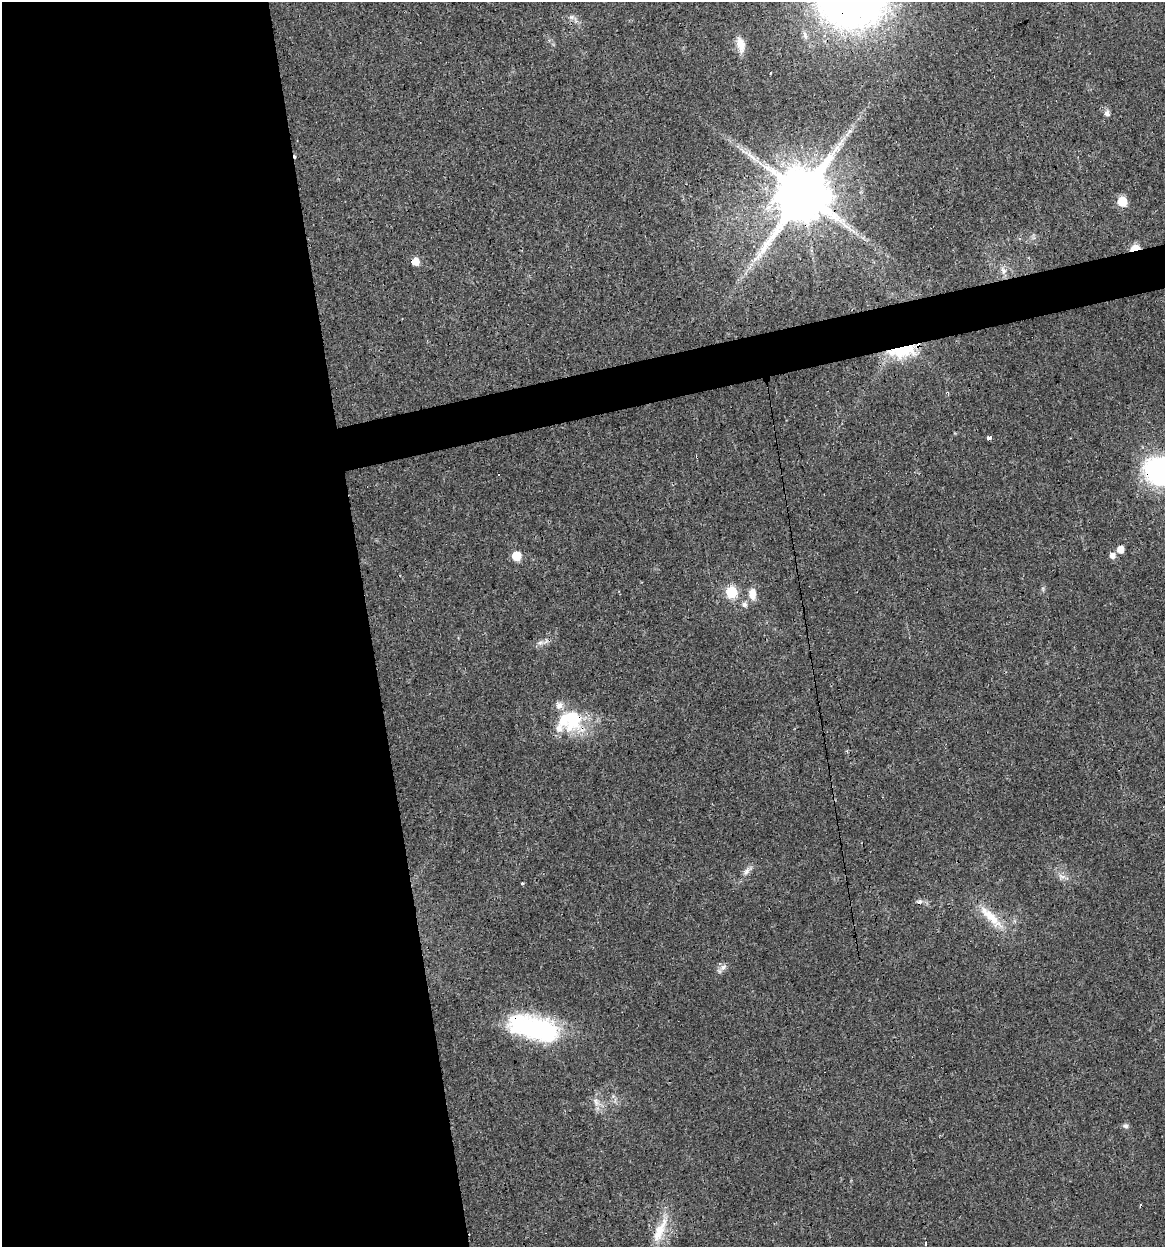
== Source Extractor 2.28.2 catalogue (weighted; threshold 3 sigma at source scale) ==
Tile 9 of 4 x 4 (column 1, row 3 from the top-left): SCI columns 32-1194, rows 1245-2489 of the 4761 x 4978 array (HDU 1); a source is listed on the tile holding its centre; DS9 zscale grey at full resolution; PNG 1167 x 1249 px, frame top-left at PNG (2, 2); no overlay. Shown black and unused: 34% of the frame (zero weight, under 3 of 4 exposures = <1% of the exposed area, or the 3 px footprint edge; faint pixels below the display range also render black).
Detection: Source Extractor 2.28.2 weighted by HDU 2 'WHT'; one run over the whole footprint, this tile lists its part. Background 0.021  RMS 0.0031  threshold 0.0139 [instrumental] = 3 sigma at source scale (4.5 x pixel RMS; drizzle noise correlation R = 1.50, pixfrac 1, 0.0396/0.0396 arcsec/px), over >= 5 px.
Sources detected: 34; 1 cosmic-ray / hot-pixel residue — not listed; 2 inside a brighter listed object's ellipse — not listed separately; the other 31 listed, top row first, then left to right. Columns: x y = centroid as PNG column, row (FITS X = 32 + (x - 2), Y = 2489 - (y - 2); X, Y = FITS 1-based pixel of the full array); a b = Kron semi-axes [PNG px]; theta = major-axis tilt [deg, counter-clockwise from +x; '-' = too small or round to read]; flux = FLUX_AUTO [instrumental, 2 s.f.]
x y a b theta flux
571 17 7 6 - 0.92
741 44 20 9 -77 3.8
1107 113 6 6 - 1.4
803 194 14 14 - 2700
1122 201 6 6 - 11
764 248 52 10 55 11
1135 248 7 4 16 11
415 261 7 6 - 3.7
1003 270 12 7 -64 1.7
902 351 30 13 10 17
989 438 3 3 - 4.9
1159 472 33 29 -35 44
499 474 3 3 - 5.5
1120 549 6 6 - 2.8
516 556 5 5 - 11
1112 556 6 6 - 1.9
731 592 6 6 - 23
752 594 12 8 -88 3.4
744 605 6 6 - 1.3
540 643 8 5 16 1.1
570 719 30 27 -5 19
747 871 15 6 44 1.7
1062 876 13 5 -14 1.4
522 883 3 3 - 0.98
920 901 6 5 - 0.69
991 917 45 12 -44 8.3
723 967 11 7 34 1.5
534 1028 57 24 -13 42
1125 1126 8 6 -20 0.88
660 1230 44 11 65 7.7
926 1243 4 3 - 0.69
Overlapping masked pixels (flux is a lower limit): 7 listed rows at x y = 803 194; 1135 248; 415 261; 902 351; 1159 472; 570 719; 534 1028
Isophote crosses this tile's border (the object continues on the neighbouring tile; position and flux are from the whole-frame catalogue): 1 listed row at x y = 1159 472